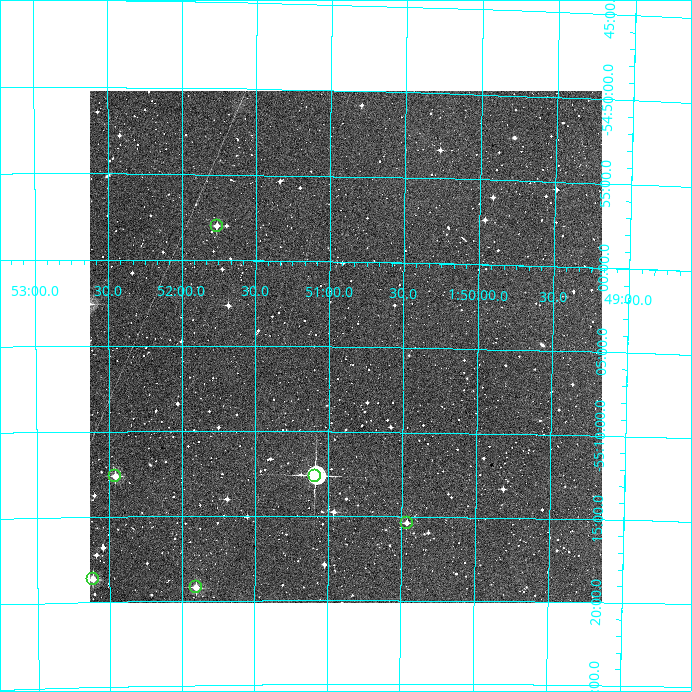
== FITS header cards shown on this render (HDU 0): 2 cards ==
NAXIS1  =                  512
NAXIS2  =                  512

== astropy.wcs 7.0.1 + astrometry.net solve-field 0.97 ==
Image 512 x 512 px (HDU 0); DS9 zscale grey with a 90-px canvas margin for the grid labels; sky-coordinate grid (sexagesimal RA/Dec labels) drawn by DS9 from the SOLVED WCS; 6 Tycho-2 reference stars matched to detected sources circled (green)
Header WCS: RA---TAN/DEC--TAN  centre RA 01:50:53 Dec -55:05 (27.72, -55.08 deg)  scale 3.52 arcsec/px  FOV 30.0' x 30.0'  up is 0 deg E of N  parity normal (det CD < 0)
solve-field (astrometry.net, Tycho-2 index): VERIFIED the header's WCS against the Tycho-2 star catalogue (verified at 2 index scales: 5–6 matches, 0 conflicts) and refined it, rather than solving blind
Solved WCS: RA---TAN-SIP/DEC--TAN-SIP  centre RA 01:50:53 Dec -55:05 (27.72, -55.08 deg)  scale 3.48 x 3.53 arcsec/px (non-square pixels)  FOV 29.7' x 30.2'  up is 0 deg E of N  parity normal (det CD < 0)
The solver's refit moves the header's centre by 5.7 arcsec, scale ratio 0.9895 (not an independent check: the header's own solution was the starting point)
Tycho-2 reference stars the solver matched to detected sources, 6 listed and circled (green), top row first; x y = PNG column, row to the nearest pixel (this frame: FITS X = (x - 90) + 1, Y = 512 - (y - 91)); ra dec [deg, ICRS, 3 dp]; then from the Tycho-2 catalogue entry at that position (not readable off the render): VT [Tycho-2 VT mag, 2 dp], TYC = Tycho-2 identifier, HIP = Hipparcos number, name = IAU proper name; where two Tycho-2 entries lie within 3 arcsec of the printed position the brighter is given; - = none
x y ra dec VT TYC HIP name
217 226 27.941 -54.966 11.92 8482-243-1 8687 -
115 476 28.114 -55.210 11.24 8485-659-1 - -
315 476 27.772 -55.210 8.94 8485-1214-1 - -
407 523 27.616 -55.256 11.83 8485-1148-1 - -
93 579 28.154 -55.311 10.58 8485-782-1 - -
196 587 27.976 -55.320 11.08 8485-925-1 - -